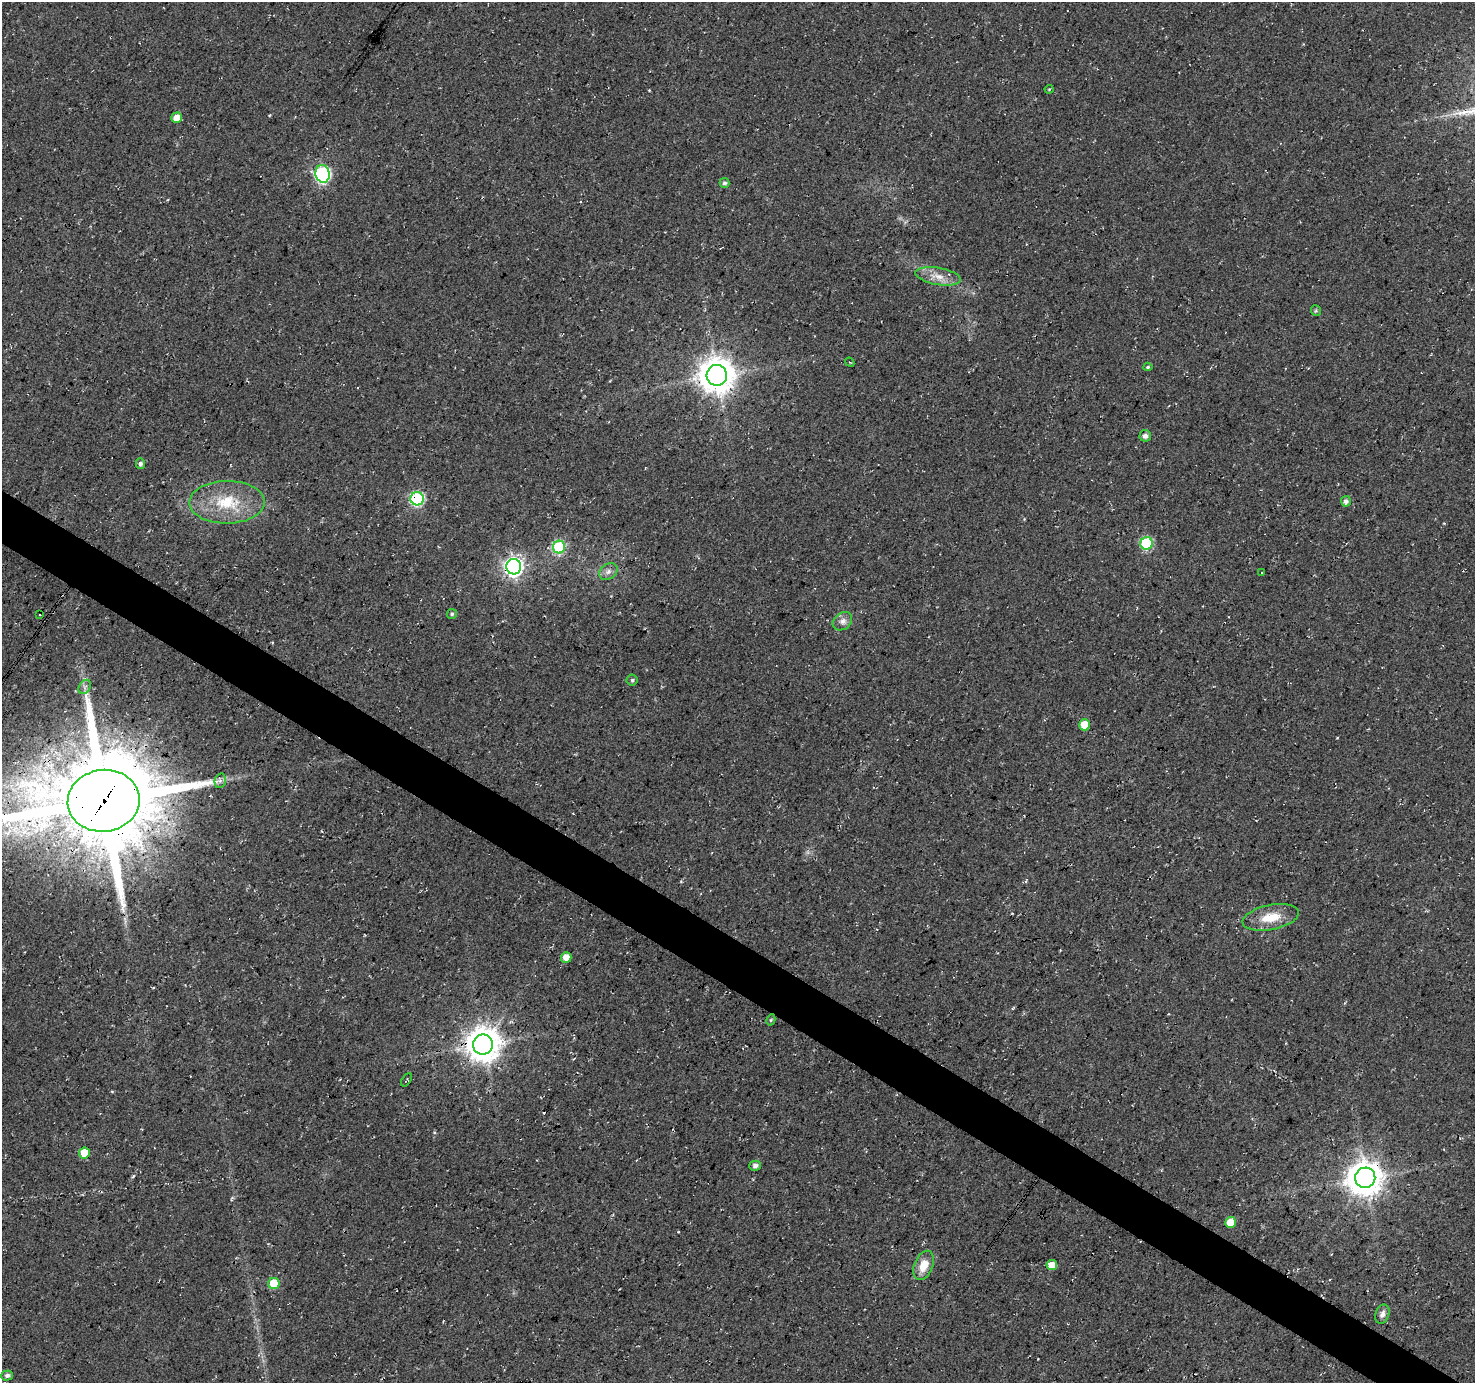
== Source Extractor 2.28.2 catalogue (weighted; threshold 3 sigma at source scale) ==
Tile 6 of 4 x 4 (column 2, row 2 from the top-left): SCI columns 1481-2953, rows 3016-4396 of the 5900 x 5964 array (HDU 1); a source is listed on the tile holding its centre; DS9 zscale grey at full resolution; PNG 1477 x 1385 px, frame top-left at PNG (2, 2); each listed source drawn as its Kron ellipse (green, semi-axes under 4 px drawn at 4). Shown black and unused: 4% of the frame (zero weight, under 3 of 4 exposures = <1% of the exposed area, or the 3 px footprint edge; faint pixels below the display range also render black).
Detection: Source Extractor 2.28.2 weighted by HDU 2 'WHT'; one run over the whole footprint, this tile lists its part. Background 0.0119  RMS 0.0054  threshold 0.0245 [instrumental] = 3 sigma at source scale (4.5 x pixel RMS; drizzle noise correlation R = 1.50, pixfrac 1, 0.0396/0.0396 arcsec/px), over >= 5 px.
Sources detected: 45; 1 too faint to see at this stretch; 3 cosmic-ray / hot-pixel residue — neither listed nor drawn; the other 41 listed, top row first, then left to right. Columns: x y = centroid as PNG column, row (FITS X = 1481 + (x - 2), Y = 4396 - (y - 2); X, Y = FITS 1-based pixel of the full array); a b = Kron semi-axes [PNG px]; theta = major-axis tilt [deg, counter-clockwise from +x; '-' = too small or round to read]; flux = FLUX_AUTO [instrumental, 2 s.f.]
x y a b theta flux
1049 89 4 4 - 0.63
177 118 5 5 - 5.8
323 174 9 7 -78 120
724 183 5 5 - 1.5
938 276 23 8 -10 6.7
1316 310 5 5 - 0.73
850 362 5 2 - 0.51
1148 367 4 4 - 0.82
717 375 10 10 - 1200
1145 436 6 5 - 2.4
140 464 5 4 - 1.5
417 499 6 6 - 83
1346 501 5 5 - 2.4
227 502 38 21 1 27
1146 543 6 6 - 52
559 547 6 6 - 59
514 567 7 7 - 260
608 572 10 7 34 2.6
1262 573 3 2 - 0.5
452 614 5 5 - 0.97
40 615 3 2 - 0.71
842 621 10 8 40 3
632 680 5 5 - 0.98
85 687 7 5 59 1.7
1084 725 5 5 - 10
220 781 7 5 77 1.6
104 801 36 31 7 9100
1271 917 29 12 11 13
566 957 5 5 - 6.6
771 1020 6 4 62 0.68
483 1045 10 10 - 1100
406 1080 7 2 57 0.6
84 1153 5 5 - 12
755 1166 6 5 - 2.1
1365 1178 10 10 - 1100
1231 1222 5 5 - 11
924 1265 15 9 69 8.8
1052 1265 5 5 - 6.7
274 1283 6 5 - 19
1382 1314 10 7 68 2.4
7 1375 6 5 - 1.9
Overlapping masked pixels (flux is a lower limit): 6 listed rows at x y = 717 375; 417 499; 514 567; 104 801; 483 1045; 1365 1178
Isophote crosses this tile's border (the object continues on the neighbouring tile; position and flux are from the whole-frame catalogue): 1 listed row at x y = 104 801